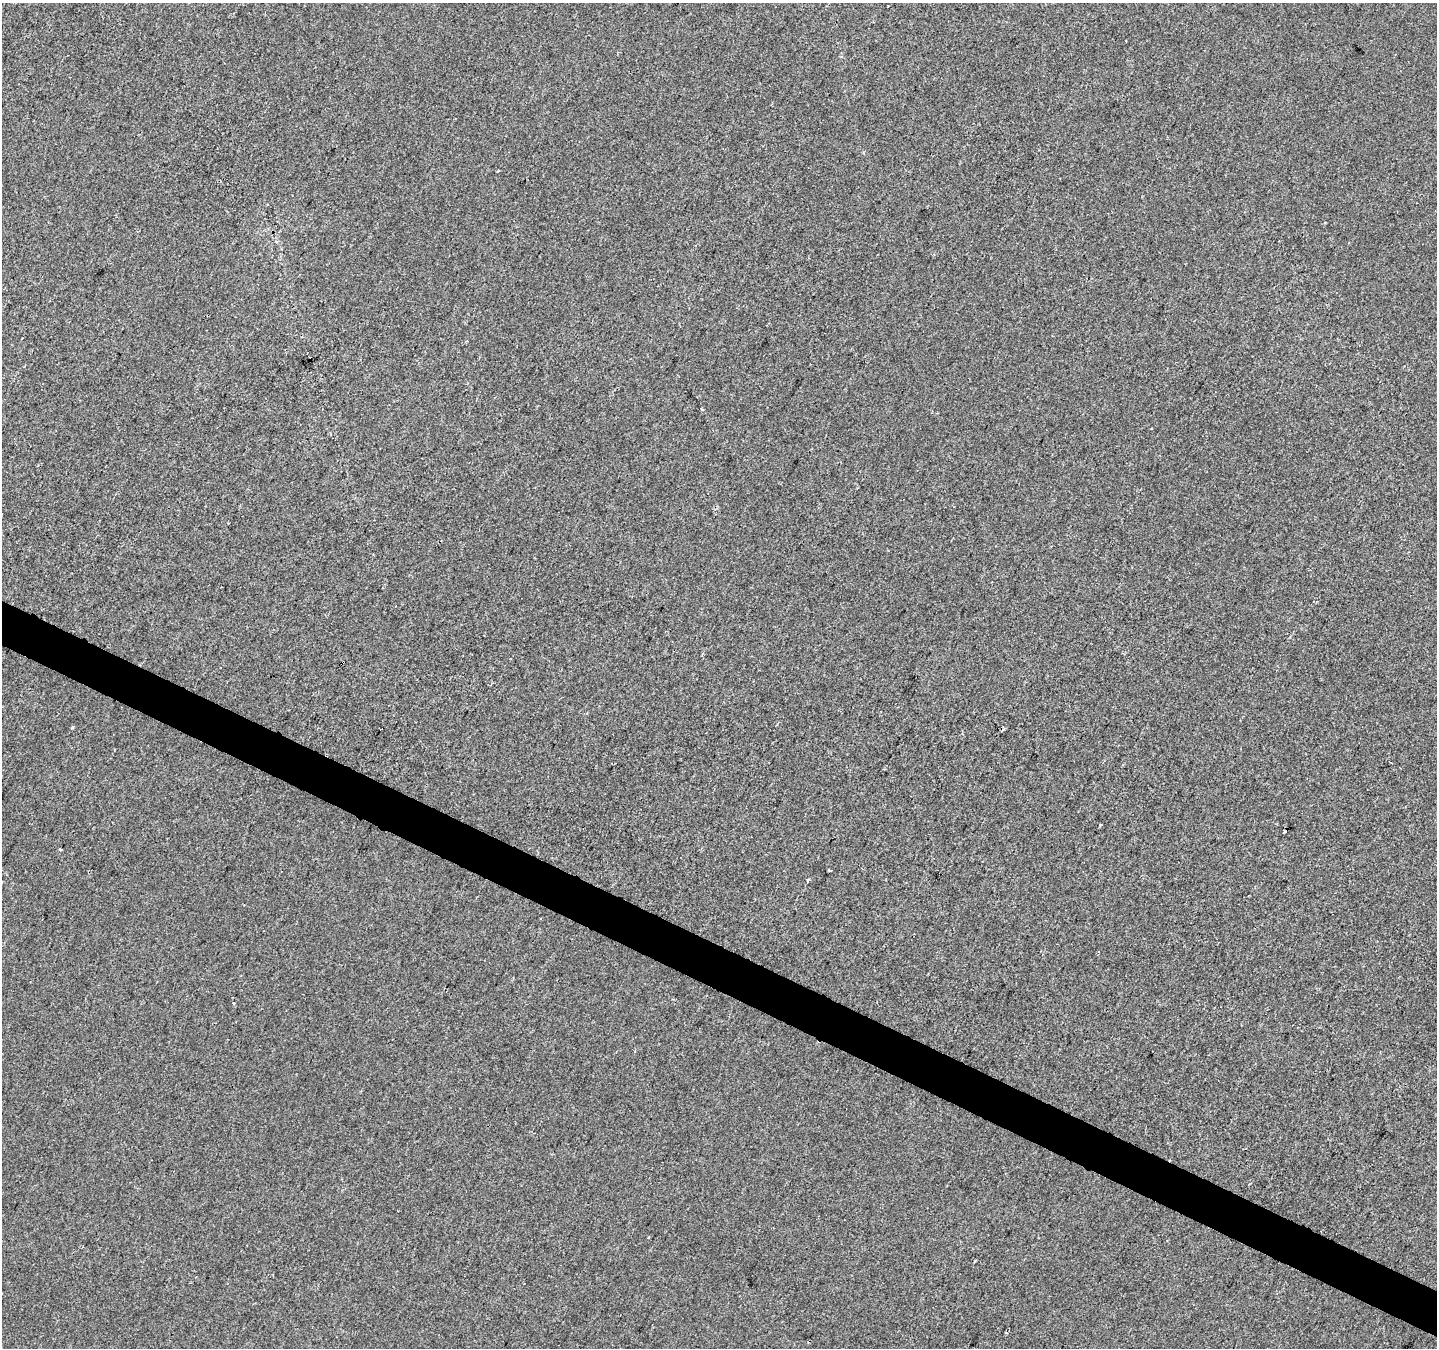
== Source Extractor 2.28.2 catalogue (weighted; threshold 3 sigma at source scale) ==
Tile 6 of 4 x 4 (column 2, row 2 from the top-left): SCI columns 1437-2871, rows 2892-4237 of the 5749 x 5849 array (HDU 1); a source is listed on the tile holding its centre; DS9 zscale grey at full resolution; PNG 1439 x 1350 px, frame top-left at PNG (2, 3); no overlay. Shown black and unused: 3% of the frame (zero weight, under 2 of 3 exposures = <1% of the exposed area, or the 3 px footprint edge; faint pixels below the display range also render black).
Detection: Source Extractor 2.28.2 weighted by HDU 2 'WHT'; one run over the whole footprint, this tile lists its part. Background 5.63e-04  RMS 0.0042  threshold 0.0188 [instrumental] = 3 sigma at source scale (4.5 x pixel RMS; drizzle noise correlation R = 1.50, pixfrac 1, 0.0396/0.0396 arcsec/px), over >= 5 px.
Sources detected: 13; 5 cosmic-ray / hot-pixel residue — not listed; the other 8 listed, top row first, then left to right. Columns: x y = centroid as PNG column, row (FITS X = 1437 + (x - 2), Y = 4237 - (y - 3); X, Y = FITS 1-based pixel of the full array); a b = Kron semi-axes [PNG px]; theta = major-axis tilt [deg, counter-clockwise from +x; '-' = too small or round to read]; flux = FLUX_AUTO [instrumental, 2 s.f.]
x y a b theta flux
498 170 3 2 - 0.64
702 409 3 3 - 1.7
72 727 5 3 - 0.44
1101 825 3 3 - 3.9
60 850 3 3 - 0.47
829 870 3 3 - 1.1
807 880 4 3 - 1.2
975 1261 3 2 - 0.37